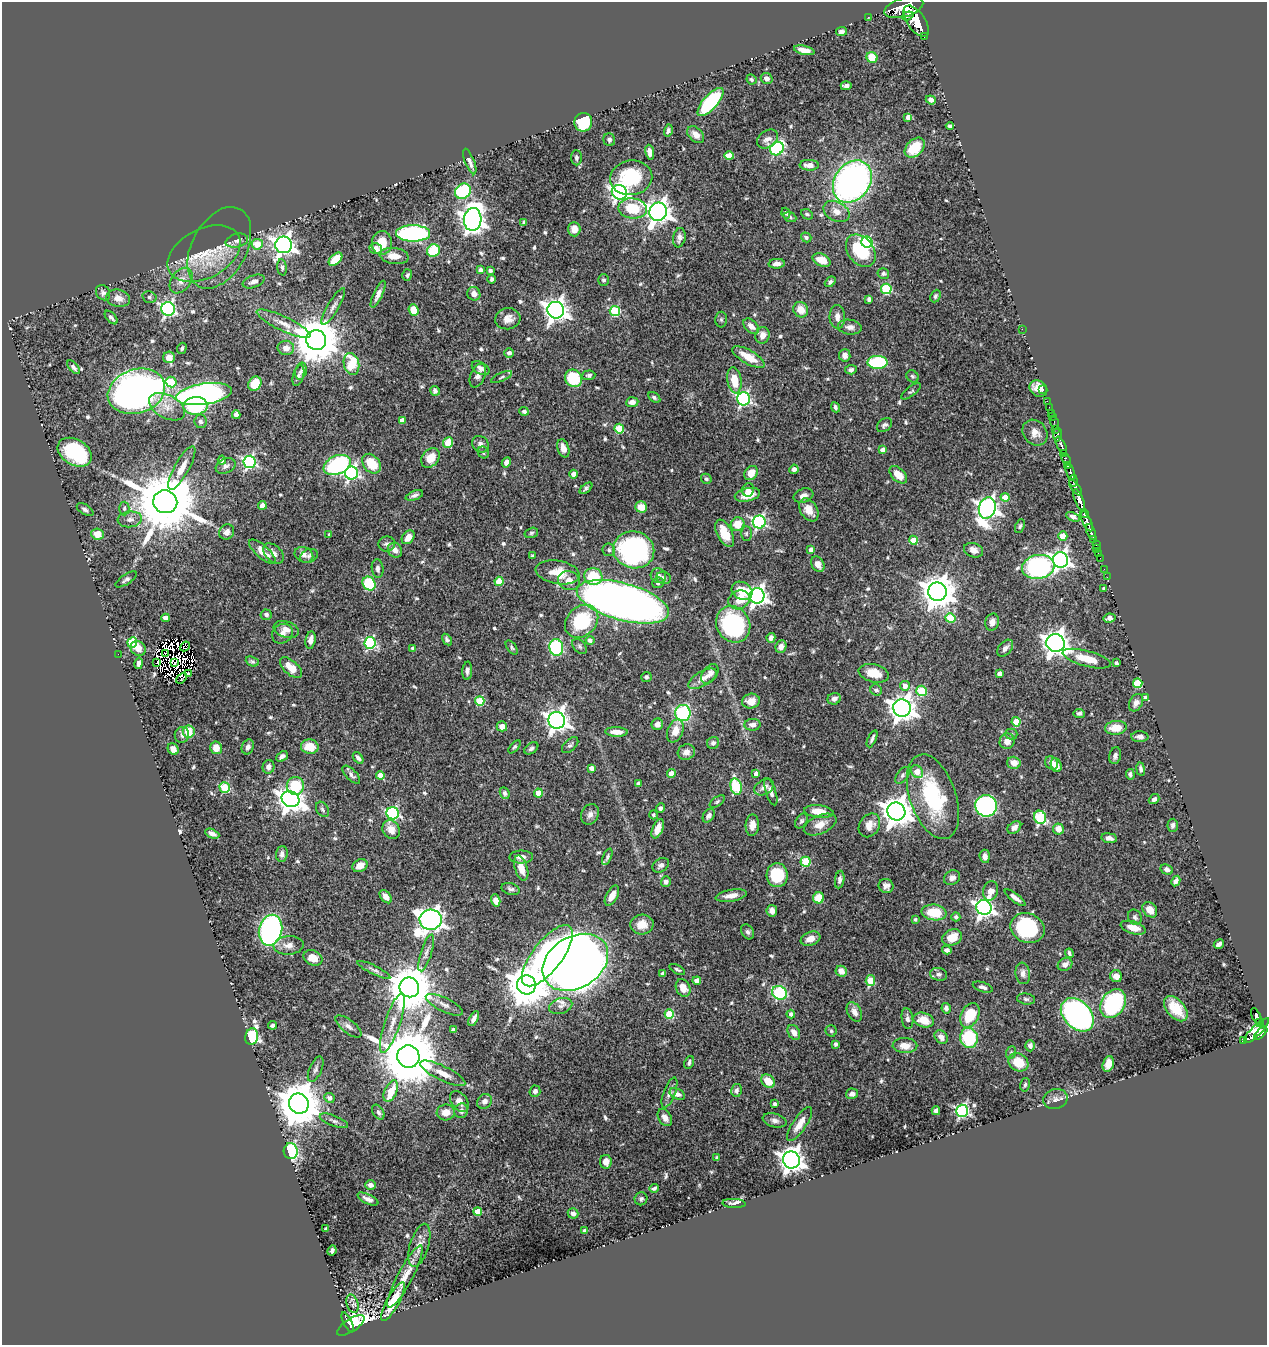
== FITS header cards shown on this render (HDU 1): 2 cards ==
NAXIS1  =                 1265
NAXIS2  =                 1343

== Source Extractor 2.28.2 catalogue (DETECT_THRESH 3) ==
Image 1265 x 1343 px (HDU 1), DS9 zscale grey, 1 PNG px = 1 image px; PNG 1269 x 1347 px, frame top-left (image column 1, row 1343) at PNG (2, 2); each listed source drawn as its Kron ellipse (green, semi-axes under 4 px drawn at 4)
Background 0.412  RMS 0.017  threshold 0.0515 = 3 sigma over >= 5 px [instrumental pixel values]
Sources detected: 637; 7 with non-positive FLUX_AUTO (blend fragments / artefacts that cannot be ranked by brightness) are neither listed nor drawn; of the other 630, the 500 brightest by FLUX_AUTO listed and drawn (130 fainter detections omitted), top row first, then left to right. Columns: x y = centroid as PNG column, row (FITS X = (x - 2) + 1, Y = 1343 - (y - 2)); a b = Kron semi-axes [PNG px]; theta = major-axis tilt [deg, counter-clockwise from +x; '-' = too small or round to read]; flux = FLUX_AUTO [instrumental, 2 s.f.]
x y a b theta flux
904 7 20 9 17 2400
908 16 6 3 19 310
868 17 2 2 - 5.7
916 21 18 9 -55 2100
841 32 5 4 - 3.3
924 36 3 2 - 30
804 50 10 4 -12 9.4
872 57 6 5 - 21
767 78 6 5 - 4.7
751 79 5 4 - 2.1
846 86 5 4 - 4.1
931 100 5 4 - 5.1
710 102 18 7 48 130
908 117 4 4 - 6.9
583 122 9 9 - 78
950 126 4 4 - 2.7
668 130 6 4 75 2.9
696 135 10 6 -45 8.7
768 139 11 8 35 6
609 140 6 6 - 2.7
915 148 11 8 45 33
777 149 7 6 - 150
650 152 7 4 -80 6.7
729 156 5 4 - 13
576 158 7 5 -88 2.7
470 162 13 4 -68 5.4
809 165 9 5 -2 9.3
631 178 21 17 9 65
852 182 23 17 55 440
463 191 8 7 - 92
619 192 8 7 - 380
633 208 14 10 -7 36
836 211 14 9 -28 11
658 212 9 8 - 1100
786 213 5 4 - 2.2
807 214 6 4 -27 2.5
790 217 6 4 -22 2.1
473 219 11 9 86 980
524 222 4 3 - 2.3
574 229 7 6 - 8.6
413 233 17 8 0 230
806 237 5 4 - 2.5
679 238 10 6 80 4.8
237 241 11 6 14 5.7
867 242 6 5 - 120
382 243 12 10 87 19
257 244 5 5 - 21
284 245 8 8 - 690
219 248 44 27 62 52
376 249 6 5 - 7.8
433 251 6 6 - 49
861 251 18 13 -52 59
204 254 39 24 27 57
394 256 14 8 -7 12
335 259 8 5 44 36
821 260 9 6 -26 16
777 264 8 5 4 5.8
282 267 8 5 -84 2.9
480 270 4 3 - 4.7
490 270 4 3 - 2.3
883 273 6 5 - 3
407 275 6 4 75 2.2
491 279 4 4 - 2
604 280 6 5 - 2.8
181 281 14 9 54 11
254 281 11 6 21 6.1
830 282 6 4 42 2.8
886 289 5 5 - 86
103 293 8 6 -54 3.7
378 294 15 4 65 6.3
474 294 7 6 - 6
935 296 6 5 - 2.6
149 297 7 5 -15 2.8
118 298 12 8 -13 10
869 299 4 3 - 2.6
333 306 21 5 59 6
168 309 7 7 - 260
413 310 6 4 -68 20
556 310 8 8 - 920
801 310 8 7 - 14
615 311 5 5 - 87
111 317 8 4 -48 3.3
837 317 12 7 -88 7.4
508 319 12 10 9 10
721 320 8 6 -89 2.3
283 324 29 7 -25 14
751 326 9 6 -42 8.2
850 327 12 7 -7 6.2
1022 329 2 2 - 140
763 335 8 7 - 8.9
316 340 10 10 - 5800
182 348 6 4 72 2.5
286 348 8 7 - 8.9
509 353 5 4 - 5
845 355 6 5 - 7.5
169 357 6 5 - 11
748 357 18 7 -30 22
877 362 10 6 0 72
351 364 11 7 -76 46
73 367 8 4 -49 3.8
481 368 9 6 -29 4.9
851 370 6 4 3 3.3
301 371 9 5 76 3.2
298 375 10 5 73 3.8
589 375 6 4 4 3
478 376 12 7 67 5.5
912 376 6 5 - 2.3
502 377 11 3 24 2.5
573 378 9 8 - 53
734 380 13 7 -81 23
171 382 5 5 - 38
255 384 7 6 - 29
1038 389 9 7 -33 11
1043 390 3 2 - 3.2
136 391 29 22 19 810
435 391 5 4 - 3.6
911 391 12 4 38 2.6
204 394 28 10 8 520
654 397 7 4 -34 2.2
744 399 6 6 - 240
1047 401 2 2 - 6.5
632 402 6 5 - 6.1
196 406 12 9 5 80
167 407 19 11 -28 17
835 407 5 4 - 2.8
1049 407 2 2 - 7.7
524 411 5 4 - 3.7
1051 413 2 2 - 6.6
236 415 4 4 - 8.1
1052 417 2 2 - 6.3
402 420 4 4 - 8.3
200 421 7 6 - 4.1
1054 423 6 3 -74 25
884 425 8 6 41 3.4
619 429 5 4 - 45
1055 429 3 2 - 40
1035 433 14 11 -50 9.9
1058 434 7 4 84 190
448 443 5 5 - 26
480 444 9 7 -42 4.7
1061 446 10 3 -63 290
563 448 9 6 -72 8.7
883 450 4 4 - 8.6
75 452 18 13 -31 97
483 452 6 5 - 2.3
1064 453 3 3 - 32
430 458 11 8 51 17
1066 459 6 3 -68 37
222 460 4 4 - 6.4
249 462 6 6 - 200
506 462 5 4 - 4.2
371 464 11 8 -48 28
337 465 14 9 23 140
226 466 10 7 24 4.5
1067 466 4 3 - 90
182 468 24 7 61 14
794 469 5 4 - 4.7
1070 471 8 3 -70 220
351 473 6 6 - 270
751 473 8 6 54 17
574 474 4 4 - 10
898 475 10 6 -45 17
706 479 5 5 - 2.1
1073 481 6 3 -82 160
586 488 7 4 40 2.9
1076 488 9 4 -53 290
748 490 7 6 - 4.9
414 495 9 4 20 3.7
747 495 13 6 14 16
803 496 10 7 19 6
1005 497 4 4 - 18
1079 500 11 4 -68 850
165 502 12 11 - 11000
262 505 4 4 - 10
641 507 6 5 - 14
124 508 7 5 88 2.5
987 508 11 8 73 690
85 510 9 5 -32 3.7
809 510 12 8 -57 14
1084 513 4 3 - 210
1073 517 7 4 -26 4.3
130 519 12 8 6 7.1
1087 521 11 3 -64 590
759 522 6 6 - 210
737 524 7 6 - 19
1020 526 7 4 66 2.3
227 532 8 7 - 5.4
1091 532 8 3 -70 120
531 533 7 5 16 2.2
725 533 15 7 -63 18
746 533 7 5 -90 2.1
97 534 6 5 - 15
329 535 4 3 - 2.4
1063 536 4 4 - 26
408 537 7 5 50 11
913 540 4 4 - 24
1094 540 3 3 - 81
387 544 8 7 - 3.8
1096 545 3 2 - 2.3
1097 549 3 3 - 24
395 550 8 7 - 6.1
609 550 6 6 - 2.9
634 550 21 18 -14 220
811 550 4 4 - 8.1
974 550 10 7 -19 6.8
262 552 17 6 -42 14
273 553 12 8 -43 6.5
1098 553 2 2 - 3.8
304 555 10 7 -24 5.8
309 556 9 6 22 3.8
533 556 3 3 - 2.2
1100 558 2 2 - 5.2
1061 560 7 7 - 490
818 564 8 6 -60 7.6
1038 567 16 12 10 180
378 569 9 6 -84 4.1
1104 569 2 2 - 4.9
558 572 22 11 -9 24
593 576 9 8 - 38
658 576 8 7 - 4.3
1107 577 2 2 - 3.8
664 578 7 6 - 3.8
126 579 12 5 34 3.6
499 581 4 4 - 32
569 581 11 9 -21 10
369 583 7 6 - 56
658 583 6 5 - 3
1104 589 4 3 - 3.6
742 591 11 8 -30 23
937 592 9 9 - 2100
757 596 7 7 - 570
739 600 11 9 27 18
623 602 47 18 -15 1500
266 615 6 5 - 3.2
165 618 4 4 - 8.8
950 618 5 5 - 39
1109 618 6 4 10 5
582 621 18 14 44 64
992 622 8 6 75 6.7
733 624 19 16 -58 170
286 630 13 8 -18 8.7
282 634 11 9 38 7.2
771 638 5 4 - 4.5
447 639 6 4 -57 2.8
310 640 9 5 80 7.1
590 640 4 4 - 4.4
132 642 5 5 - 80
370 643 6 6 - 140
1055 643 9 9 - 1200
185 646 5 3 - 2.1
579 646 9 5 -47 2.8
781 646 6 5 - 7.2
512 647 8 4 -54 2.3
138 648 8 7 - 11
413 648 3 3 - 2.7
556 648 8 7 - 140
1005 648 10 6 49 4.6
165 653 3 3 - 4.8
118 654 2 2 - 21
1087 659 25 7 -15 24
252 661 7 4 -24 2.3
139 663 6 4 79 4
156 663 3 3 - 290
174 663 3 3 - 2.3
1116 663 3 3 - 2.9
291 668 13 7 -42 19
467 671 9 5 86 4
874 673 15 9 -14 20
188 674 3 3 - 4.1
710 674 11 7 52 5.5
999 674 4 4 - 6.1
646 677 5 5 - 2.5
181 678 6 3 48 12
702 679 16 7 31 9.2
1138 683 5 4 - 44
905 686 5 5 - 7
876 690 6 5 - 3.2
921 691 5 5 - 60
1146 698 4 4 - 9.5
834 699 7 5 21 4.4
480 701 5 4 - 44
751 701 9 7 13 9.3
1136 703 9 6 62 6.6
902 708 9 8 - 1100
683 713 8 8 - 130
1079 713 5 4 - 2.7
557 720 8 8 - 830
1016 722 4 4 - 24
657 724 6 5 - 6.8
752 725 8 6 3 5.5
502 726 5 5 - 8.1
1116 728 11 7 5 18
189 731 6 6 - 24
675 731 12 7 68 15
616 732 11 4 -2 12
1011 734 6 5 - 2.4
182 735 8 7 - 3.9
1140 737 8 5 -2 5.3
872 739 9 3 66 3.2
1007 741 8 7 - 8.9
713 743 6 5 - 3.1
570 745 10 5 43 3.1
248 747 7 6 - 4.3
310 747 9 7 -4 19
515 747 8 4 47 2
216 748 6 5 - 12
531 748 8 5 36 3.2
173 749 6 5 - 8.2
686 752 9 7 26 6.3
282 756 6 4 40 4.5
1115 756 8 6 75 4.3
358 758 6 4 -51 4
1014 763 7 6 - 12
1051 763 7 6 - 9.4
1056 765 7 5 -70 11
269 767 7 6 - 6.4
592 768 4 4 - 6.8
1141 769 7 4 -81 2.7
917 772 7 5 -56 18
671 773 4 4 - 13
756 774 4 4 - 5.7
1130 774 5 4 - 3.1
351 775 11 5 -46 4.4
380 775 4 4 - 13
902 775 9 5 54 3.1
638 783 4 3 - 3
295 786 9 8 - 51
736 787 8 5 -78 87
764 787 10 7 30 6.5
225 788 5 5 - 78
771 792 14 5 -71 6.1
505 793 6 4 -65 3.2
538 793 4 4 - 23
933 797 44 23 -71 100
291 799 9 7 -29 1100
1154 799 6 4 39 3.8
717 802 9 4 34 2.2
986 806 11 10 - 250
660 808 5 4 - 2.8
322 809 8 6 -58 3.3
819 811 15 6 -6 17
896 811 9 9 - 1700
393 813 6 6 - 170
590 814 10 8 64 6
653 815 4 4 - 2
709 816 7 5 57 5
1040 817 7 6 - 83
801 821 8 5 58 2.5
752 825 11 6 87 9.2
820 825 17 9 24 13
869 825 12 10 57 13
1173 825 6 5 - 3.4
1014 827 7 5 39 6.1
658 829 10 5 67 9.5
1058 829 5 5 - 13
391 830 10 8 -61 10
212 834 7 4 -24 4.5
1109 838 8 5 -9 6.3
282 854 8 6 85 5.1
985 856 7 5 -85 5.1
521 857 12 6 1 7.4
607 857 9 4 67 2.3
806 862 5 5 - 53
661 865 9 6 32 4.5
360 866 8 6 26 11
521 868 13 6 -72 15
1167 869 6 4 -28 4.1
777 875 12 10 -83 55
952 878 8 7 - 5.7
840 880 9 4 81 3.8
666 881 5 5 - 3.7
1176 881 5 4 - 4.7
886 886 7 6 - 5
511 889 9 6 -16 3.5
991 891 10 7 74 11
612 896 11 5 61 10
731 896 15 6 9 9.7
386 897 7 5 -52 7.3
819 898 5 5 - 28
1015 898 12 4 -37 6.9
496 900 6 4 -74 9.9
984 907 8 7 - 530
1150 910 8 6 -51 14
772 911 6 5 - 5.8
934 912 12 8 -7 36
956 917 4 4 - 2.3
1135 917 8 6 -58 3
915 919 3 3 - 2.3
431 920 11 10 - 970
642 924 11 10 - 14
1027 928 17 14 -23 100
1133 928 13 6 -16 14
271 930 15 11 77 260
748 932 8 6 -58 3.4
952 937 10 8 25 18
810 939 10 6 21 9
1219 944 5 4 - 4.4
289 945 15 9 4 9.2
947 950 4 4 - 3.7
426 953 19 5 72 6.2
1069 953 5 3 - 2.4
547 956 37 15 52 220
313 958 10 7 -24 15
575 962 35 25 32 1600
1065 964 7 6 - 7.1
374 970 18 4 -26 4.2
677 970 8 4 -29 2.4
841 971 6 5 - 11
663 973 4 3 - 3.6
1023 973 11 7 -83 6.9
939 974 8 6 -12 4.5
1116 976 6 6 - 8.4
697 981 4 4 - 12
870 981 5 4 - 36
526 985 9 9 - 4000
409 987 10 10 - 5100
983 987 10 4 -18 4
683 988 9 7 -63 14
779 993 7 6 - 79
1026 999 9 5 -8 2.8
1113 1003 15 11 58 150
444 1005 20 7 -26 7.4
561 1006 12 7 16 7.1
946 1008 5 4 - 3.8
1176 1009 15 9 -49 25
854 1012 10 7 -62 7.4
669 1014 5 4 - 45
791 1014 4 4 - 3.7
970 1015 13 9 63 38
1077 1015 19 13 -46 470
1257 1016 9 4 -63 170
474 1018 8 4 60 4.5
907 1019 10 5 -81 3.9
924 1020 10 7 -19 19
392 1023 31 7 71 17
1259 1023 3 2 - 63
272 1025 4 3 - 3
349 1026 16 6 -37 6
453 1030 4 4 - 2.5
831 1031 5 5 - 2.2
1256 1031 17 5 45 490
794 1032 8 5 -61 8.1
1261 1033 8 4 46 340
252 1037 8 6 79 190
941 1037 7 6 - 6.5
969 1038 10 8 -82 63
1243 1040 3 2 - 23
835 1044 4 3 - 2.1
905 1045 12 7 -1 13
1030 1046 5 5 - 5.2
1011 1052 6 5 - 2.1
408 1057 11 11 - 10000
689 1062 7 4 68 3.2
1018 1062 10 8 -31 27
1108 1064 8 5 73 12
316 1069 13 6 67 4.6
443 1073 25 7 -26 14
768 1081 7 6 - 19
1025 1085 7 4 75 2.2
736 1090 6 5 - 3.8
391 1091 11 6 66 26
535 1091 6 5 - 4.7
669 1093 16 6 69 7
677 1094 8 5 -25 5.1
852 1094 6 5 - 5.7
329 1098 5 5 - 5.4
1055 1099 12 10 16 6.8
459 1101 12 8 -53 7.8
484 1101 8 6 48 5.8
299 1104 10 9 - 4700
775 1104 4 3 - 3
461 1111 7 6 - 5
936 1111 4 4 - 4.7
962 1111 6 6 - 220
378 1112 8 5 -58 3.6
446 1112 9 8 - 13
665 1118 9 6 -58 6
775 1120 12 6 -14 5.2
334 1121 15 5 -21 4
800 1124 20 6 56 13
291 1151 8 7 - 160
717 1158 4 3 - 2.1
791 1160 8 8 - 1100
606 1162 7 6 - 7.4
370 1185 5 5 - 5.3
654 1188 5 4 - 2.6
368 1199 11 4 -26 5.3
641 1199 6 6 - 2.5
734 1203 11 4 -3 3.8
478 1212 4 4 - 19
573 1213 5 5 - 5.1
326 1229 4 4 - 4.5
585 1231 4 4 - 3.7
419 1245 22 9 73 13
332 1250 5 3 - 3
405 1277 35 7 62 20
393 1302 22 6 62 25
353 1304 9 6 -73 5.8
347 1322 10 3 -64 120
351 1325 16 6 34 170
At the frame edge (FLAGS 8, measured only in part): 1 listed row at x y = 904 7
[130 fainter detections neither listed nor drawn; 7 non-positive-flux detections neither listed nor drawn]